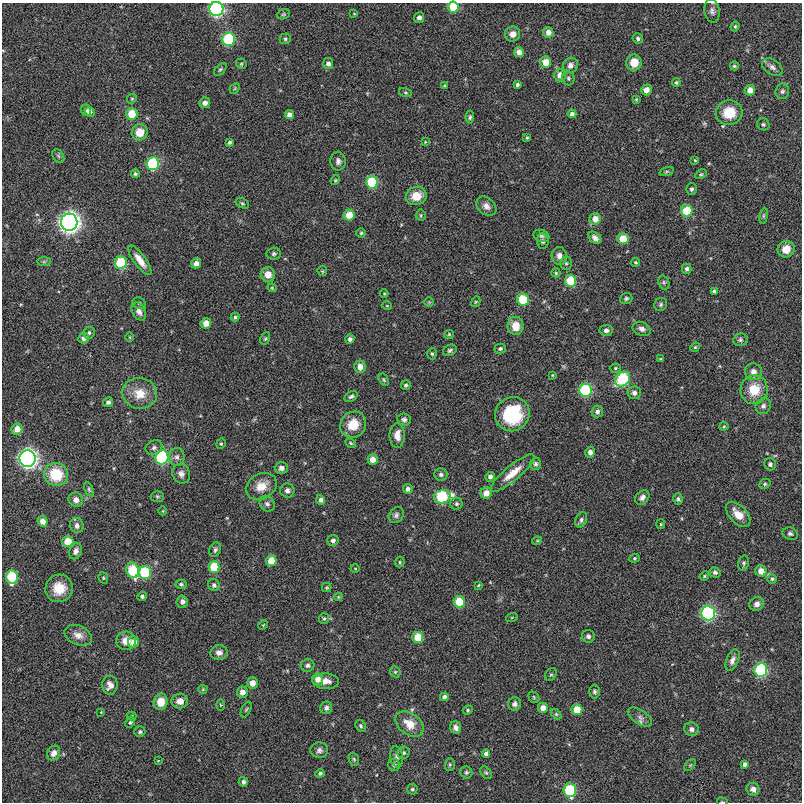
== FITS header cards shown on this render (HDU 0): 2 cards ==
NAXIS1  =                  800
NAXIS2  =                  800

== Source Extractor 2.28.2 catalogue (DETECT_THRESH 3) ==
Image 800 x 800 px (HDU 0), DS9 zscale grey, 1 PNG px = 1 image px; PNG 804 x 804 px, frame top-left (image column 1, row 800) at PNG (2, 3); each listed source drawn as its Kron ellipse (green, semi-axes under 4 px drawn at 4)
Background -0.00415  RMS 0.047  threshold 0.142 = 3 sigma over >= 5 px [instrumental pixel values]
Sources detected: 263; all 263 listed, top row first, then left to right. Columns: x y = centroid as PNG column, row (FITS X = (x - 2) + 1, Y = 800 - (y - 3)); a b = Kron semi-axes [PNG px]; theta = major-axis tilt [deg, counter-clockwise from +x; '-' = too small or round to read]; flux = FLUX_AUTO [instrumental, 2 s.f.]
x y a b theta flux
453 7 5 5 - 95
216 9 7 7 - 560
712 11 12 7 -80 13
283 14 6 5 - 5.2
354 14 4 2 - 1.9
419 18 5 5 - 14
735 26 5 4 - 3.9
548 32 5 5 - 21
513 34 8 7 - 23
638 38 5 5 - 7.8
229 39 6 6 - 230
285 39 6 5 - 6.1
519 52 5 5 - 22
546 62 5 5 - 45
634 63 8 7 - 46
241 64 5 5 - 4.5
328 64 5 5 - 12
570 65 8 7 - 16
734 66 4 4 - 4.6
772 67 11 7 -35 13
220 69 8 4 44 5.3
560 75 6 6 - 26
568 78 7 6 - 6.3
676 82 4 4 - 5.1
517 84 4 3 - 6.1
445 86 4 3 - 3.9
235 88 6 4 46 4
646 90 5 5 - 27
750 90 5 5 - 25
782 91 8 7 - 9.1
405 93 7 3 -19 4.1
132 99 5 4 - 4.1
636 99 4 3 - 3.1
205 103 5 5 - 16
86 110 6 5 - 13
90 112 5 4 - 9.6
729 113 13 12 - 77
132 114 6 5 - 73
572 114 4 4 - 11
289 115 4 4 - 15
470 117 6 4 88 5.4
763 124 6 5 - 5.8
140 132 8 8 - 45
527 138 4 3 - 3.4
229 142 4 3 - 6
425 142 4 3 - 2.6
58 156 7 5 -59 5.8
695 160 3 3 - 2.9
338 161 9 7 -86 13
153 164 6 6 - 230
667 171 7 3 19 4.5
135 174 4 4 - 5
701 174 6 4 28 4.4
335 180 5 4 - 3.4
372 182 6 6 - 160
691 189 6 5 - 6.5
416 196 10 9 - 52
242 203 7 4 -29 5.2
486 206 11 8 -42 18
687 211 6 6 - 87
349 215 5 5 - 47
421 215 5 5 - 4.2
764 216 8 4 81 5.3
595 219 6 5 - 31
69 222 8 8 - 1500
361 233 5 4 - 4.5
541 236 8 6 -21 7.4
595 238 7 5 -39 12
623 239 5 5 - 63
543 241 8 6 -84 8.2
786 249 8 8 - 38
274 254 7 6 - 7.1
559 256 9 7 -85 21
140 260 17 6 -53 34
44 262 7 4 1 5.4
636 262 4 4 - 4.6
121 263 6 6 - 160
196 263 5 5 - 21
566 263 7 5 -88 6
687 269 5 5 - 8.7
322 271 5 4 - 3.6
556 273 4 4 - 4
268 274 7 7 - 26
571 281 6 5 - 100
664 282 7 5 -70 6.4
272 288 4 4 - 3
714 291 4 3 - 6.5
384 293 4 3 - 2.6
626 298 6 5 - 6.1
523 300 6 6 - 120
429 302 4 4 - 3.1
476 302 5 4 - 3.4
139 303 7 5 -30 6.2
661 304 7 6 - 6.5
387 306 5 3 - 2.4
139 311 9 6 -62 15
235 317 4 4 - 4.6
206 323 5 5 - 30
516 326 9 8 - 51
642 329 9 6 -22 14
606 330 6 5 - 12
89 333 6 6 - 7.2
449 334 4 4 - 3.5
130 337 4 3 - 2.6
84 338 5 5 - 15
265 339 6 4 63 5
350 339 4 4 - 11
740 340 7 6 - 6.9
695 347 5 4 - 3.9
500 348 6 5 - 5.9
450 350 7 5 28 7.4
432 354 6 4 -88 5.3
661 359 4 3 - 4.1
360 367 6 5 - 26
615 368 5 4 - 4.1
753 372 8 8 - 18
552 375 4 4 - 3
623 379 8 6 44 220
384 380 6 4 -59 4.7
406 385 5 4 - 5.8
585 390 6 6 - 240
754 390 14 13 - 80
140 393 17 15 -12 58
634 393 6 6 - 14
351 396 7 4 33 7.2
108 402 5 4 - 9.3
763 406 8 7 - 11
597 411 6 5 - 9.7
512 414 18 16 41 220
404 419 7 6 - 9.2
353 425 14 12 48 65
724 426 4 4 - 3.5
17 429 6 5 - 32
397 435 12 7 88 29
351 443 6 4 -28 3.8
221 444 5 4 - 4.6
154 448 9 7 29 9.6
590 452 5 5 - 16
162 457 7 6 - 340
177 457 9 7 -90 13
28 459 8 8 - 1100
373 459 5 5 - 27
536 464 6 5 - 7.3
770 464 6 6 - 9.4
281 468 6 6 - 13
512 473 28 7 40 49
56 474 12 11 - 120
181 474 10 8 -68 15
441 475 6 6 - 7.7
490 477 5 4 - 10
765 484 6 4 22 5.1
261 486 16 12 29 49
89 489 8 4 -66 5.3
408 489 5 4 - 10
287 490 7 7 - 13
486 493 6 5 - 33
157 496 7 5 -2 5
442 497 8 6 16 230
642 497 8 6 43 13
678 499 6 5 - 6.8
76 500 7 7 - 18
321 500 5 4 - 9.5
267 504 8 7 - 9.5
456 504 6 6 - 7
163 511 4 3 - 2.3
738 514 15 8 -46 41
396 515 8 7 - 9.8
581 520 8 5 65 7.9
43 521 5 5 - 27
661 524 5 4 - 3.6
77 526 7 6 - 12
790 534 8 6 -16 8.3
333 540 6 5 - 9.8
68 541 5 5 - 62
537 541 5 3 - 3
215 550 7 5 65 7.7
76 551 8 6 67 16
634 558 5 4 - 4.2
271 561 5 5 - 52
400 562 5 5 - 4.1
744 563 7 5 74 6.5
214 567 6 5 - 90
355 568 4 3 - 2.5
133 570 8 6 -75 170
761 571 6 5 - 32
145 572 6 6 - 190
715 572 6 5 - 8.1
704 576 5 4 - 3.6
12 577 7 6 - 150
103 578 6 4 -70 4.1
772 579 5 4 - 5
181 584 5 4 - 7
214 585 6 5 - 7.7
478 585 3 3 - 3.1
59 588 14 13 - 60
327 588 4 4 - 4
142 596 4 4 - 7.3
338 597 4 3 - 2.5
182 602 6 5 - 13
459 602 5 5 - 87
757 604 8 6 31 17
708 613 7 7 - 480
512 617 6 4 19 3.3
324 619 5 5 - 5
263 625 5 4 - 3.2
78 635 14 9 -24 28
588 636 6 6 - 11
418 637 5 5 - 64
126 641 10 9 - 37
133 642 6 5 - 32
219 653 8 7 - 15
732 660 11 6 67 15
308 665 7 6 - 8.6
761 670 7 6 - 290
395 672 6 5 - 5.1
551 675 7 5 51 5
318 679 6 5 - 24
326 681 13 7 -3 27
252 683 5 5 - 27
110 685 9 8 - 24
203 689 4 4 - 3.4
242 692 5 5 - 22
595 692 7 5 -90 6.8
444 697 4 4 - 12
534 697 6 5 - 4.5
180 701 8 7 - 23
161 702 8 7 - 44
514 704 7 6 - 10
220 705 6 4 -89 3.4
326 708 6 6 - 9.6
543 708 5 5 - 25
246 710 8 4 63 4.9
468 710 5 4 - 4.7
577 710 5 5 - 53
101 712 3 3 - 2.1
556 714 6 4 -45 3.9
132 716 5 4 - 3.6
640 717 14 7 -33 16
130 722 6 4 61 5.2
410 724 16 10 -36 51
361 726 6 5 - 5.8
456 728 6 5 - 11
691 729 7 7 - 12
140 732 5 5 - 6
319 750 9 8 - 12
54 753 8 6 58 18
404 753 6 6 - 7.2
486 754 4 4 - 13
397 757 11 6 -81 12
354 759 7 5 -68 5.1
158 761 4 2 - 1.9
745 764 4 4 - 11
394 765 6 6 - 8.7
450 765 6 5 - 4.9
690 765 7 4 44 4.9
466 772 6 5 - 5.8
320 773 4 3 - 5.2
486 773 7 4 -52 5
243 782 5 4 - 9.5
412 789 5 5 - 5.6
753 789 6 6 - 14
570 790 7 6 - 200
722 802 5 2 - 2.9
At the frame edge (FLAGS 8, measured only in part): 3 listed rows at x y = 453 7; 216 9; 722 802